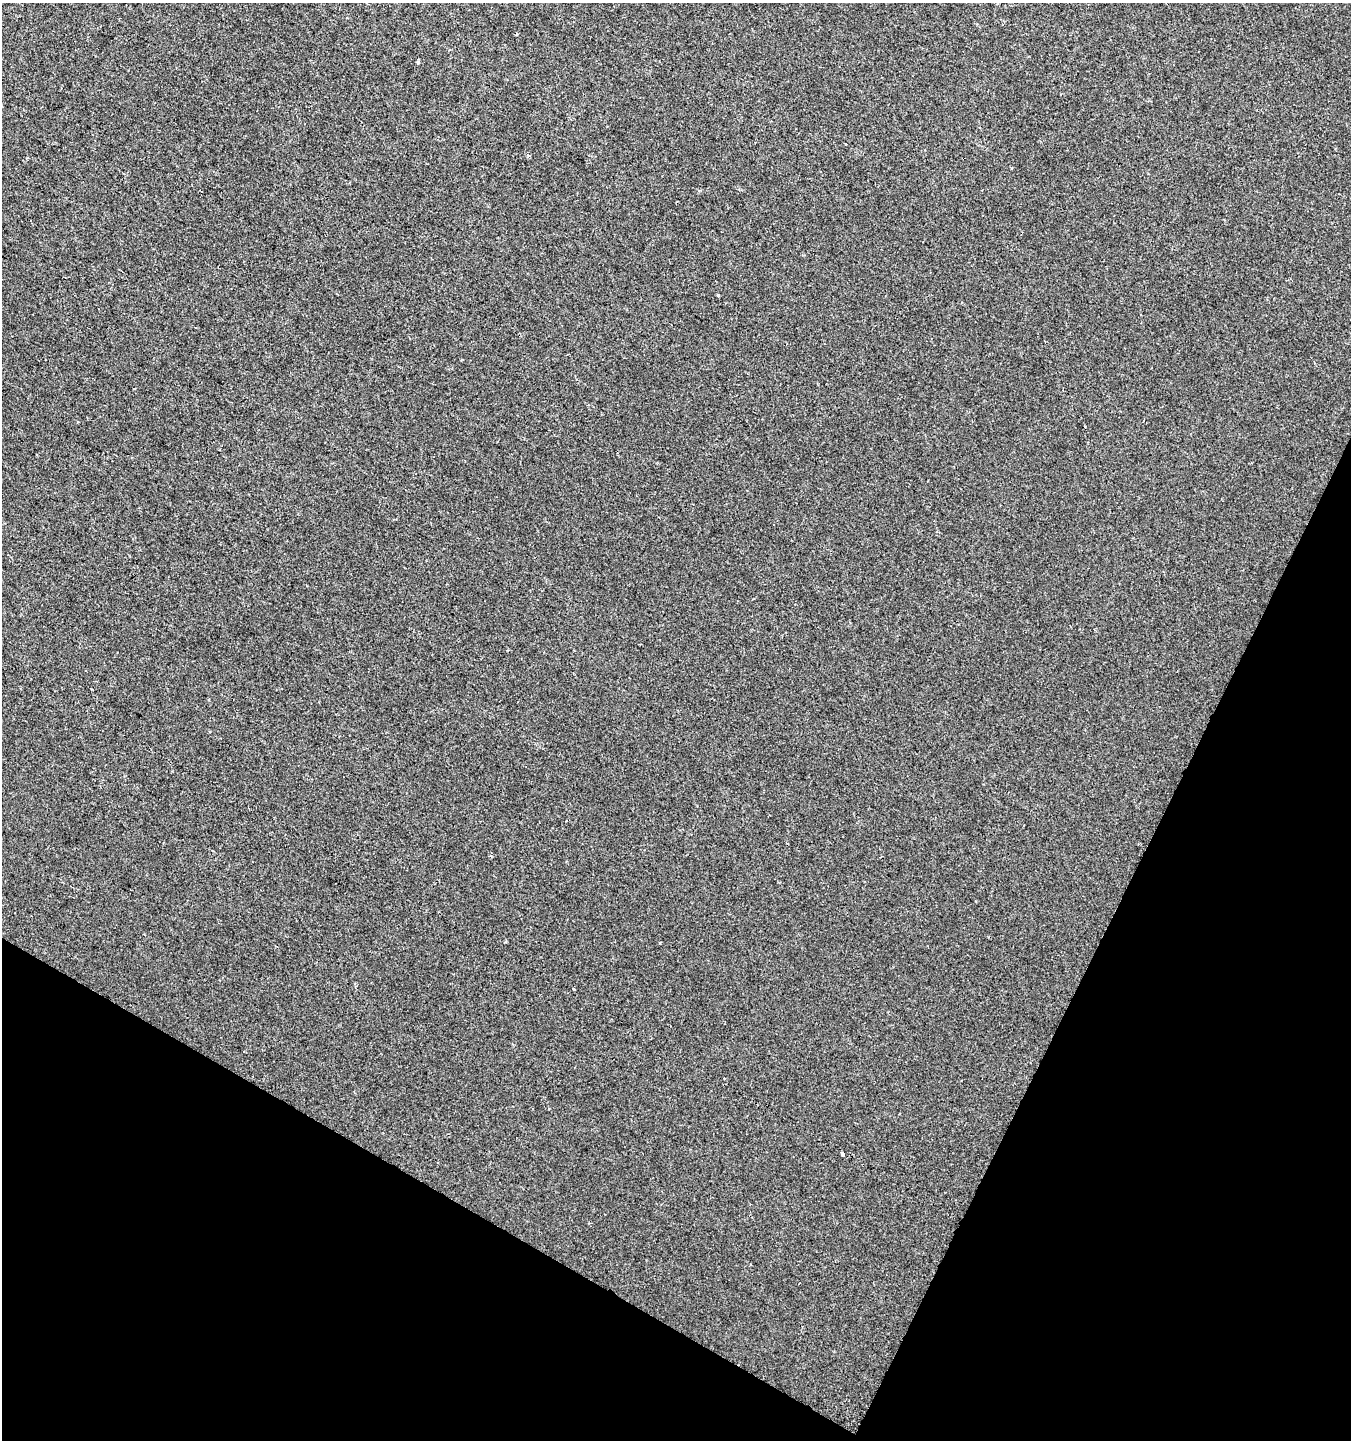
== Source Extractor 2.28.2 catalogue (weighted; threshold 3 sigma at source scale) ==
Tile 15 of 4 x 4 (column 3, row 4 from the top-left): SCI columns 2963-4311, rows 1-1438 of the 5859 x 5761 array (HDU 1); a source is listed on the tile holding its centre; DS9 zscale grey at full resolution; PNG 1353 x 1442 px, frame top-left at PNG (2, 3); no overlay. Shown black and unused: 24% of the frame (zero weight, under 2 of 3 exposures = <1% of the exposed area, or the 3 px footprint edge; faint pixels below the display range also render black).
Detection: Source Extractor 2.28.2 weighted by HDU 2 'WHT'; one run over the whole footprint, this tile lists its part. Background -0.00106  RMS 0.0042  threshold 0.019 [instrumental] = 3 sigma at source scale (4.5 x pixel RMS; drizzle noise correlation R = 1.50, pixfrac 1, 0.0396/0.0396 arcsec/px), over >= 5 px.
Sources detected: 6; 1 cosmic-ray / hot-pixel residue — not listed; the other 5 listed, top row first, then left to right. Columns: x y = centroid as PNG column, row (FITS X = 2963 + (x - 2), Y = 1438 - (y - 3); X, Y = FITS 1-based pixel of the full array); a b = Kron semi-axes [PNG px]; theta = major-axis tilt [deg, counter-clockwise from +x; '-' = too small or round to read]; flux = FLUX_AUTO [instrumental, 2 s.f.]
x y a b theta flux
418 62 4 3 - 0.6
528 155 5 3 - 0.47
718 296 3 3 - 0.57
574 989 3 2 - 0.36
843 1154 4 3 - 6.4